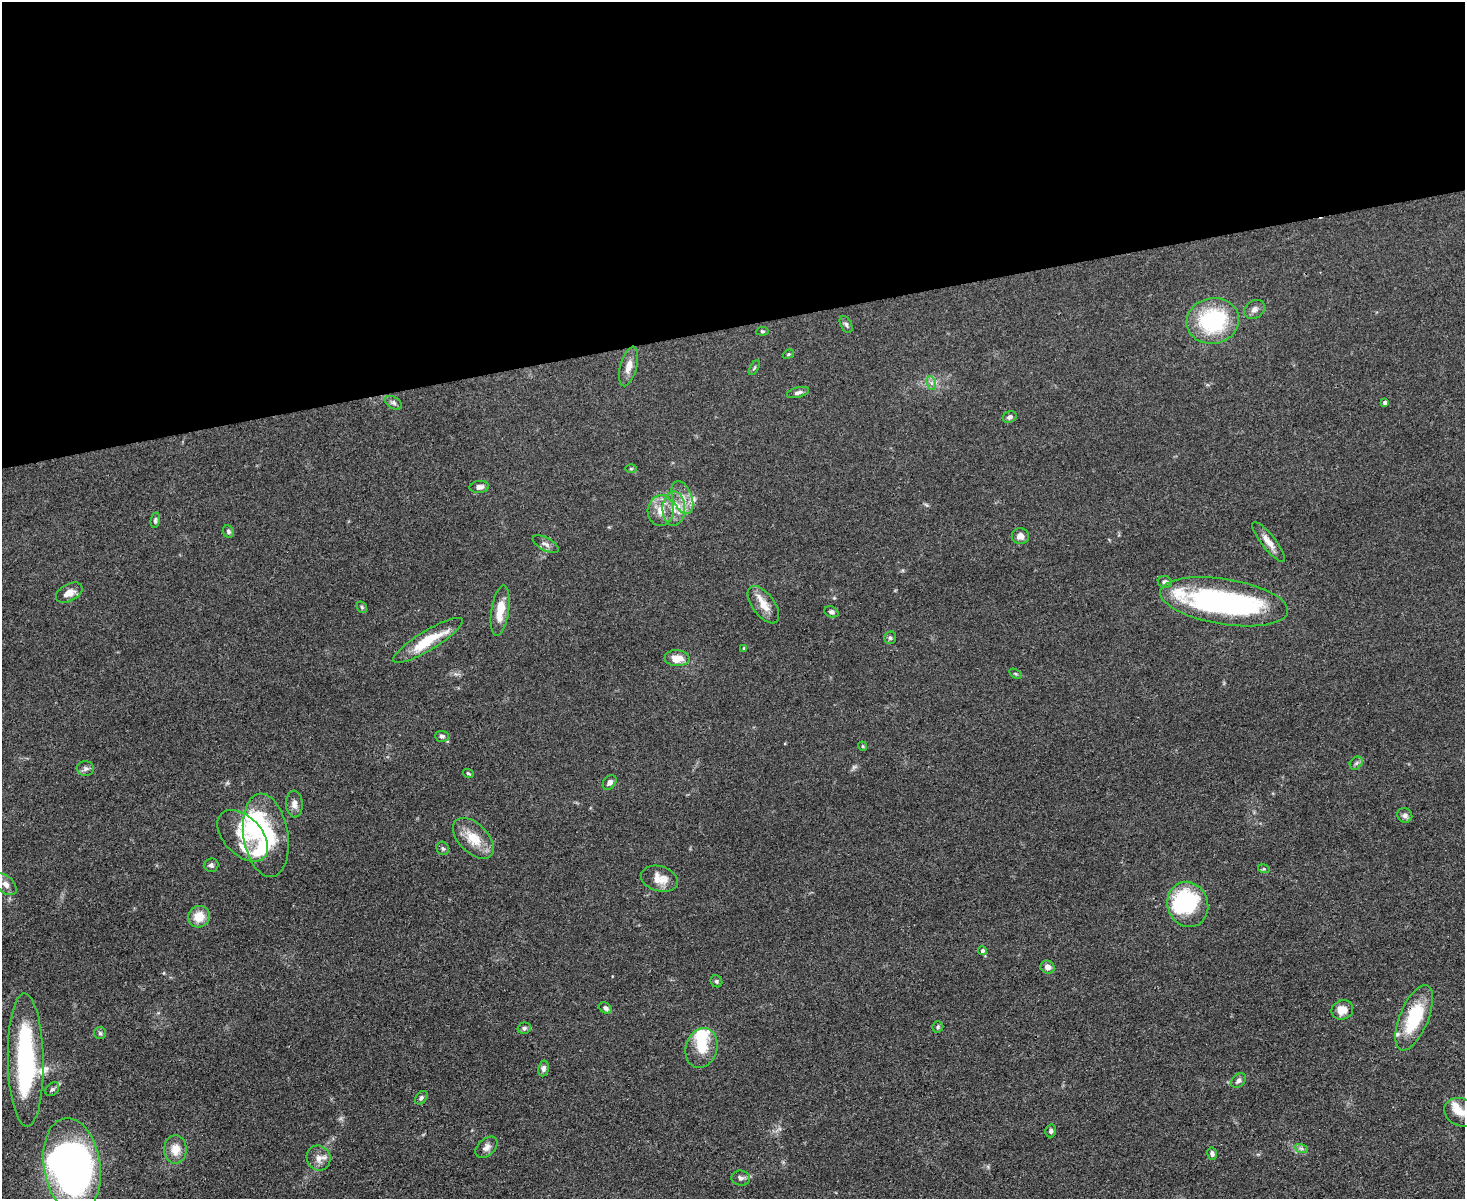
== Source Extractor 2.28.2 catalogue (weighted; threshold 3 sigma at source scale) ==
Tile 2 of 3 x 4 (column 2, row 1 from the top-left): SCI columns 1711-3173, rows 3593-4789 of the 4769 x 4789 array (HDU 1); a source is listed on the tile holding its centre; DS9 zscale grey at full resolution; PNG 1467 x 1201 px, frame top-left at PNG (2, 2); each listed source drawn as its Kron ellipse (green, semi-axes under 4 px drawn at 4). Shown black and unused: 27% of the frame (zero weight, under 3 of 4 exposures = <1% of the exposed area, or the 3 px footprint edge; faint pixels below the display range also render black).
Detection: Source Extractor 2.28.2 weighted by HDU 2 'WHT'; one run over the whole footprint, this tile lists its part. Background 0.0657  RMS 0.0059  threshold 0.0265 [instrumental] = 3 sigma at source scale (4.5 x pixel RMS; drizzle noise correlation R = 1.50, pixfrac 1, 0.05/0.05 arcsec/px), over >= 5 px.
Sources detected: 92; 1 too faint to see at this stretch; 7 inside a brighter object's white glare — neither listed nor drawn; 8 inside a brighter listed object's ellipse — not listed separately; the other 76 listed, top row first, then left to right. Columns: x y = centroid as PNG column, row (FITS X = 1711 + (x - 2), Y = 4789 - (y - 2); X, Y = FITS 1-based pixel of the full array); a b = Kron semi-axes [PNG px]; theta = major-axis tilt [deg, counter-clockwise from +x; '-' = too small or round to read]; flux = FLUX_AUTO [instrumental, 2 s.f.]
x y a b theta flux
1254 309 11 8 35 2.8
1213 321 26 22 9 53
846 324 9 5 -61 1.3
762 331 6 4 6 0.74
788 354 6 4 23 0.78
629 366 20 8 75 5.7
754 368 8 3 60 0.81
931 383 7 4 -71 1.5
798 392 11 5 14 2
393 403 9 6 -31 1.7
1385 403 4 4 - 1.5
1010 417 7 5 23 1.8
631 469 5 3 - 0.58
479 487 10 6 4 3
682 498 17 9 -68 7.3
674 509 17 11 89 8.8
661 510 15 13 84 8.5
155 520 8 4 80 1.2
228 531 6 5 - 1.2
1020 536 9 8 - 4
1269 542 25 7 -52 5.6
546 544 14 6 -28 2.5
1165 582 7 6 - 2
69 593 14 8 27 4.8
1224 602 65 22 -9 120
763 605 22 11 -53 8
362 607 6 5 - 0.91
500 611 25 9 81 11
831 612 7 5 -21 1.3
890 638 6 5 - 1.2
428 640 40 10 31 21
744 648 4 3 - 0.95
677 658 12 8 -4 7.9
1016 674 7 4 -31 0.8
442 736 7 5 -4 1.3
863 746 5 3 - 0.59
1356 763 7 5 46 1.4
85 769 8 7 - 1.7
468 774 5 3 - 0.73
610 782 8 6 50 2.2
294 804 13 8 -87 3.5
1405 815 8 7 - 2.3
266 835 42 22 -81 40
243 836 31 19 -46 15
473 838 25 14 -45 13
443 848 7 6 - 1.2
211 865 7 6 - 1.5
1264 869 6 4 -18 0.79
659 879 19 12 -16 8.1
6 884 13 8 -45 4.6
1188 904 23 20 -71 43
199 917 11 10 - 9.3
982 951 4 4 - 1.1
1048 967 7 6 - 3.5
716 981 6 5 - 1
605 1008 7 5 -34 1.9
1342 1010 11 9 24 7.1
1414 1018 35 14 68 33
938 1027 5 5 - 0.96
524 1028 7 5 16 1.2
100 1033 6 6 - 1.2
702 1048 20 15 72 12
26 1060 67 18 -89 100
543 1068 8 5 79 1.7
1239 1081 8 6 44 1.8
52 1089 8 5 44 1.4
421 1098 7 5 53 1.3
1461 1112 17 14 -20 7.6
1051 1131 6 5 - 1.4
486 1147 13 8 43 3.2
1301 1148 7 4 -19 1.3
175 1149 14 11 89 8.2
1212 1154 6 5 - 2
319 1158 13 12 - 5
72 1166 48 28 -81 270
741 1178 9 7 -6 2.1
Isophote crosses this tile's border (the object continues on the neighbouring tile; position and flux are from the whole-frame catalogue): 2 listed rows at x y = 6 884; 1461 1112